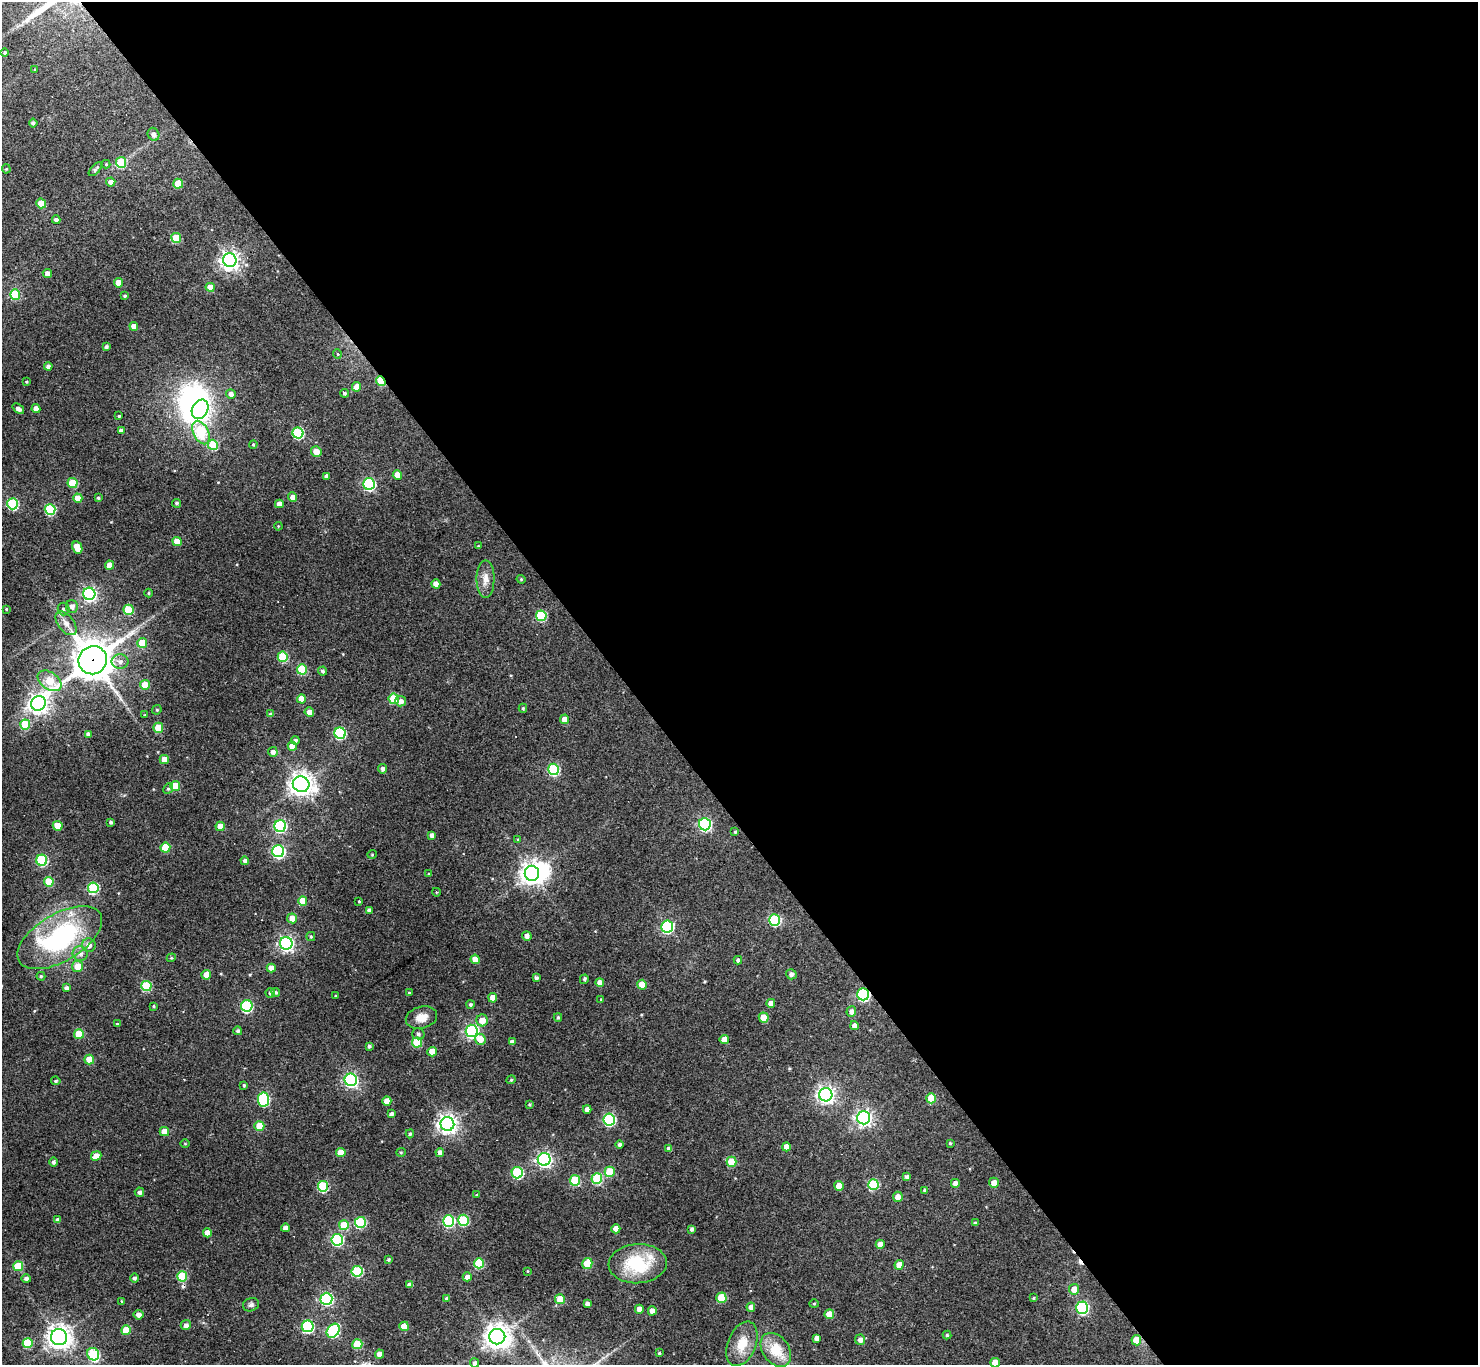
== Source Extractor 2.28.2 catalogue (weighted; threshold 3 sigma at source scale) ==
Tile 8 of 4 x 4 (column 4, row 2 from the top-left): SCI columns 4429-5904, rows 2881-4243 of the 5905 x 5899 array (HDU 1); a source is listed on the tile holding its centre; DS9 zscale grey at full resolution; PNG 1480 x 1367 px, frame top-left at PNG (2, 2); each listed source drawn as its Kron ellipse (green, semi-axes under 4 px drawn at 4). Shown black and unused: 58% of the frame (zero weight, under 3 of 4 exposures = <1% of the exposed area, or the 3 px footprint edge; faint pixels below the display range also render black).
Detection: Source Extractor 2.28.2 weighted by HDU 2 'WHT'; one run over the whole footprint, this tile lists its part. Background 0.123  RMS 0.0066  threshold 0.0298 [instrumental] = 3 sigma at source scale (4.5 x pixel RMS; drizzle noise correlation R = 1.50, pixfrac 1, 0.05/0.05 arcsec/px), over >= 5 px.
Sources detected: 278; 3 inside a brighter object's white glare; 2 cosmic-ray / hot-pixel residue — neither listed nor drawn; the other 273 listed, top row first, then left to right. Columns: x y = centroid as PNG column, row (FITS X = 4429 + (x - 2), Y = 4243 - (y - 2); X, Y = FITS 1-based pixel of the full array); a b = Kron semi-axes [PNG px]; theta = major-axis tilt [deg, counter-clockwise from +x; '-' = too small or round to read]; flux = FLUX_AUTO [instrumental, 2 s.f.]
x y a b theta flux
5 53 4 4 - 1.4
35 69 4 3 - 0.52
33 123 4 4 - 1.3
154 134 6 5 - 3
121 162 5 5 - 32
106 164 4 4 - 0.76
6 169 4 4 - 0.7
95 169 8 4 46 1.6
111 182 4 4 - 4
178 184 5 5 - 14
41 203 5 4 - 13
56 220 4 4 - 2
176 238 5 5 - 20
230 260 7 6 - 330
47 274 5 4 - 2.9
119 283 4 4 - 8.4
210 287 4 4 - 8.3
15 294 5 5 - 34
125 296 3 3 - 0.97
134 326 4 4 - 5
106 347 4 3 - 1.5
337 354 5 3 - 0.51
48 366 4 4 - 2.3
381 381 5 3 - 25
26 382 3 3 - 0.66
357 387 5 4 - 6.6
344 393 4 4 - 1.3
231 394 5 5 - 2.6
18 409 6 4 -39 2.5
36 409 4 4 - 4.3
200 409 10 8 62 150
119 416 3 3 - 0.7
121 431 4 4 - 2.5
201 432 12 7 -63 46
298 433 5 5 - 56
253 444 4 3 - 0.79
213 445 5 5 - 30
316 452 5 5 - 5.6
397 475 5 4 - 8.8
327 476 4 4 - 2.9
72 483 5 5 - 20
369 484 6 5 - 90
292 497 5 4 - 4.1
78 498 4 4 - 9.5
98 498 3 3 - 0.86
177 503 4 4 - 1.1
13 504 5 5 - 57
279 504 4 4 - 3.9
50 509 5 5 - 51
278 526 4 3 - 0.51
177 541 4 4 - 6.5
478 546 4 3 - 0.53
77 547 6 4 -65 11
110 565 4 4 - 7.7
485 579 19 9 90 5.8
521 579 4 4 - 0.73
436 584 4 4 - 5.8
149 593 4 4 - 0.75
89 594 6 6 - 150
72 606 6 6 - 3.2
6 609 3 3 - 0.61
63 609 6 6 - 1.9
128 610 5 5 - 27
541 616 5 5 - 41
66 623 14 7 -53 5.1
142 643 5 5 - 15
283 657 5 5 - 36
93 660 14 14 - 1600
120 662 8 7 - 3.4
302 669 5 5 - 31
323 671 4 4 - 1.7
49 681 13 8 -35 29
145 685 5 5 - 11
301 699 4 4 - 8
394 699 5 5 - 25
401 701 5 5 - 3
38 703 7 7 - 370
523 708 4 4 - 0.88
157 710 5 4 - 0.94
309 712 5 4 - 4.8
271 714 4 4 - 1.5
145 715 4 3 - 0.48
564 719 4 4 - 5.7
25 725 5 5 - 27
158 728 5 5 - 17
340 733 5 5 - 57
88 734 4 4 - 2.5
295 740 4 4 - 1.4
292 746 4 4 - 6.2
273 752 5 5 - 2.3
164 759 4 4 - 7.6
382 769 5 4 - 2
553 769 5 5 - 55
301 784 8 7 - 510
175 786 5 5 - 17
168 788 5 4 - 0.98
111 822 3 3 - 1.1
705 824 6 6 - 96
58 826 5 4 - 12
220 826 4 4 - 8.4
280 826 6 6 - 81
735 832 4 4 - 0.77
432 835 4 4 - 2.8
518 839 4 3 - 0.53
165 848 5 5 - 20
278 851 6 6 - 94
372 854 5 3 - 0.5
42 860 5 5 - 55
245 861 4 4 - 2.3
532 873 7 7 - 540
429 874 4 4 - 0.77
49 882 5 4 - 17
93 888 5 5 - 51
436 892 4 3 - 0.52
303 901 4 4 - 12
359 901 3 2 - 0.56
369 910 4 4 - 2.7
292 918 5 5 - 5.9
774 920 6 5 - 47
667 927 6 6 - 100
527 936 5 4 - 3.1
311 937 4 4 - 0.83
60 938 47 23 31 91
286 943 6 6 - 170
89 945 7 6 - 4
80 954 8 7 - 2.8
171 958 5 3 - 0.68
475 959 4 4 - 6.7
738 960 4 4 - 1.9
77 966 5 5 - 8.6
271 968 4 4 - 4.9
791 974 5 5 - 2.2
206 975 5 4 - 6.4
41 976 4 4 - 0.76
536 978 4 3 - 1.8
584 979 5 4 - 0.95
600 982 4 4 - 5.1
642 985 5 5 - 9.9
146 986 5 5 - 37
66 988 4 3 - 2.1
276 992 4 4 - 0.96
270 993 5 4 - 1.5
409 993 3 3 - 0.75
863 994 6 6 - 90
336 996 4 2 - 0.52
493 998 5 4 - 5.6
601 1000 4 3 - 0.6
771 1003 4 4 - 4.9
470 1005 4 4 - 1.2
153 1006 3 2 - 0.66
247 1006 6 6 - 64
851 1011 5 5 - 2.9
421 1017 16 11 14 6.6
558 1017 4 3 - 1
764 1018 5 5 - 11
482 1020 6 6 - 6.7
117 1024 3 2 - 0.94
854 1026 4 4 - 3.4
238 1031 4 4 - 1.3
472 1031 6 6 - 140
79 1034 5 5 - 21
418 1034 6 5 - 1.6
480 1039 5 5 - 6
724 1040 4 4 - 7.3
417 1042 5 5 - 23
512 1042 4 4 - 2.7
369 1046 4 4 - 1.1
432 1052 5 4 - 10
89 1060 5 5 - 12
351 1080 6 6 - 140
511 1080 4 4 - 0.75
56 1081 5 4 - 1
244 1085 3 3 - 0.81
826 1095 7 6 - 270
931 1098 5 5 - 21
263 1100 7 5 -85 70
387 1101 4 4 - 6.3
529 1104 3 3 - 0.71
587 1109 4 4 - 3.4
391 1114 4 3 - 2.1
864 1118 6 6 - 210
609 1120 6 5 - 79
447 1124 7 7 - 360
259 1126 5 5 - 16
164 1132 4 4 - 8.6
410 1134 4 4 - 0.98
950 1143 3 3 - 0.7
185 1144 5 3 - 0.55
620 1145 4 4 - 1.6
786 1147 4 4 - 6.1
669 1149 4 4 - 2.7
401 1152 5 4 - 0.79
341 1153 5 5 - 12
440 1153 4 4 - 3
96 1156 5 4 - 6.4
544 1159 6 6 - 170
53 1162 4 4 - 1.5
731 1162 5 5 - 19
610 1172 5 5 - 20
517 1173 5 5 - 49
907 1177 4 4 - 1.7
597 1178 5 5 - 47
575 1180 5 5 - 25
955 1183 4 4 - 3.7
994 1183 5 5 - 5.3
873 1184 5 5 - 39
323 1186 5 5 - 40
839 1186 5 4 - 9.2
924 1190 4 4 - 1.2
139 1192 5 4 - 1.9
477 1195 4 3 - 0.58
898 1197 5 5 - 5.2
58 1220 4 4 - 2.5
463 1220 5 5 - 38
449 1221 5 5 - 62
360 1222 5 5 - 50
975 1223 3 3 - 1.2
344 1225 5 5 - 19
285 1228 4 4 - 2.6
616 1229 4 4 - 6.2
692 1229 4 3 - 1.6
207 1233 4 4 - 6.6
337 1240 6 5 - 71
880 1244 4 4 - 4.7
388 1259 4 4 - 1
479 1263 5 5 - 34
587 1264 5 5 - 22
638 1264 29 19 3 37
899 1265 5 4 - 6.7
18 1266 5 5 - 20
357 1271 5 5 - 38
527 1271 4 3 - 0.49
182 1276 5 5 - 29
467 1277 4 4 - 3.6
134 1278 4 4 - 1.7
26 1279 5 4 - 2
410 1285 4 4 - 3.3
1074 1289 5 5 - 6.9
721 1298 5 5 - 25
1034 1298 4 3 - 0.77
326 1299 6 6 - 98
446 1299 4 4 - 1.4
560 1299 5 5 - 14
121 1301 4 3 - 0.44
587 1304 4 4 - 2.5
814 1304 5 4 - 0.78
251 1305 8 6 16 1.8
751 1307 4 4 - 3.9
1082 1308 6 6 - 87
639 1309 4 4 - 4.5
652 1311 4 4 - 6.7
829 1314 5 4 - 8.2
139 1315 5 4 - 3.3
186 1325 5 5 - 2.4
308 1326 6 6 - 68
404 1326 5 4 - 11
126 1330 5 5 - 15
333 1331 7 6 - 69
947 1335 4 4 - 0.91
59 1337 8 8 - 500
497 1337 8 7 - 680
817 1338 4 4 - 3.3
860 1340 5 5 - 3
1136 1340 5 5 - 11
28 1343 5 5 - 26
357 1344 5 5 - 21
742 1344 23 14 68 13
776 1350 19 13 -53 17
659 1353 3 3 - 0.73
93 1354 6 5 - 46
379 1354 4 4 - 3.7
475 1363 4 4 - 2.5
995 1363 5 4 - 7.8
Overlapping masked pixels (flux is a lower limit): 4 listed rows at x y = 381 381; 93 660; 863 994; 1136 1340
Isophote crosses this tile's border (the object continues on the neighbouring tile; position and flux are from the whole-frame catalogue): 2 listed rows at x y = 475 1363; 995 1363